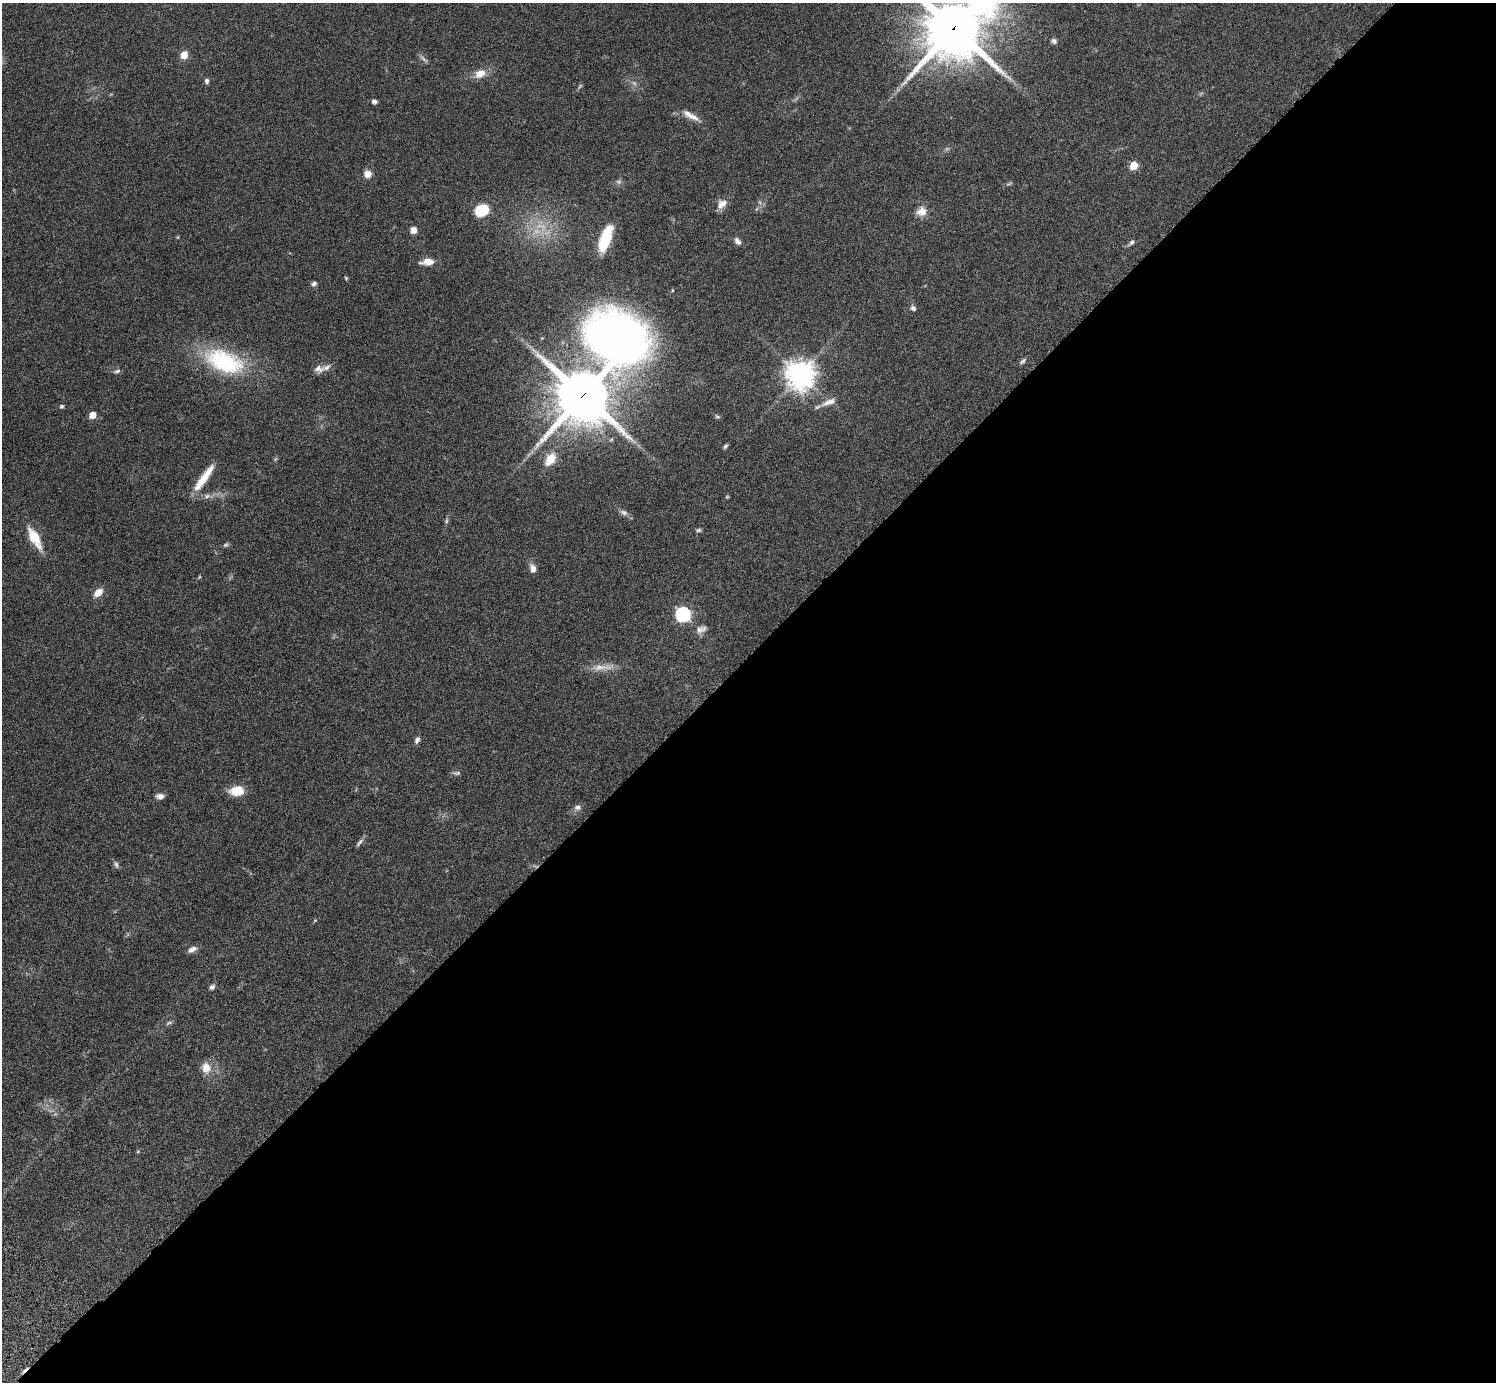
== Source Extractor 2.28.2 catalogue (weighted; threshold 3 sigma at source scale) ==
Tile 12 of 4 x 4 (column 4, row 3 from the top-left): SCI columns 4525-6018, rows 1726-3105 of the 6059 x 6069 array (HDU 1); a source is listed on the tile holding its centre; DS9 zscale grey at full resolution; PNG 1498 x 1384 px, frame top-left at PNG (2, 3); no overlay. Shown black and unused: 53% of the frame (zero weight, under 3 of 6 exposures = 3% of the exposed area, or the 3 px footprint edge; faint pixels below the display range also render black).
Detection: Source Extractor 2.28.2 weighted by HDU 2 'WHT'; one run over the whole footprint, this tile lists its part. Background 0.0843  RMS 0.0046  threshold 0.0188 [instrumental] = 3 sigma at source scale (4.09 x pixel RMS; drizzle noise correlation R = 1.36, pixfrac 0.8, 0.05/0.05 arcsec/px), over >= 5 px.
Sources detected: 67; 6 too faint to see at this stretch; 1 cosmic-ray / hot-pixel residue — not listed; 2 inside a brighter listed object's ellipse — not listed separately; the other 58 listed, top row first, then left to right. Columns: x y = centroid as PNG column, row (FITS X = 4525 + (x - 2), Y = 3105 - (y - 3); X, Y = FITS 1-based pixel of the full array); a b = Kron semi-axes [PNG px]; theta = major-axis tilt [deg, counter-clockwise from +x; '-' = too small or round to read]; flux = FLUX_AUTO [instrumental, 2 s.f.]
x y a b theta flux
954 28 26 19 44 2800
1054 41 6 6 - 1.3
184 55 5 5 - 8.8
423 59 16 3 -41 1
480 74 15 10 26 4.4
207 81 6 5 - 1
374 101 5 4 - 1.5
691 116 24 8 -22 3.9
1133 165 5 5 - 12
368 174 8 7 - 3.2
722 204 14 10 45 3.6
482 210 14 11 27 14
922 212 13 11 11 4.1
413 230 7 6 - 2.7
605 239 28 10 70 17
737 241 10 6 -52 1.8
1131 242 10 5 41 1.1
427 262 15 7 7 4.1
346 278 5 4 - 0.47
314 284 7 6 - 1.1
913 308 8 6 -47 1.1
619 338 72 71 - 270
1023 361 10 5 45 0.98
224 362 55 28 -21 38
319 369 13 10 -8 2.5
117 371 8 5 16 0.97
800 375 9 9 - 500
583 395 16 15 - 2300
829 402 22 8 21 3.7
62 406 5 5 - 0.67
93 415 5 5 - 6.3
717 416 8 4 -22 0.68
725 446 7 4 52 0.75
550 459 13 9 55 8.4
204 478 38 8 54 8.5
207 496 7 5 44 1.1
624 512 11 7 -18 1.5
446 521 7 4 88 0.69
698 530 7 5 2 0.7
34 538 26 10 -62 9.6
225 545 7 5 29 0.79
533 568 10 7 -72 2.6
199 577 6 3 71 0.42
98 592 10 7 41 4.3
683 614 7 7 - 82
701 629 15 8 19 2.4
602 667 35 8 4 5.2
417 740 9 5 67 1.3
457 773 10 5 5 1
237 791 16 11 5 7.3
160 796 9 6 3 1.9
578 807 9 7 16 1.6
359 842 12 4 50 1.2
116 864 9 5 -69 0.98
192 949 12 6 27 2
212 987 6 5 - 1.3
206 1068 15 12 -77 4.8
138 1151 5 3 - 0.39
Overlapping masked pixels (flux is a lower limit): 3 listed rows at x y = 954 28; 619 338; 583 395
Isophote crosses this tile's border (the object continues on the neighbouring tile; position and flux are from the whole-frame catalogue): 1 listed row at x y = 954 28